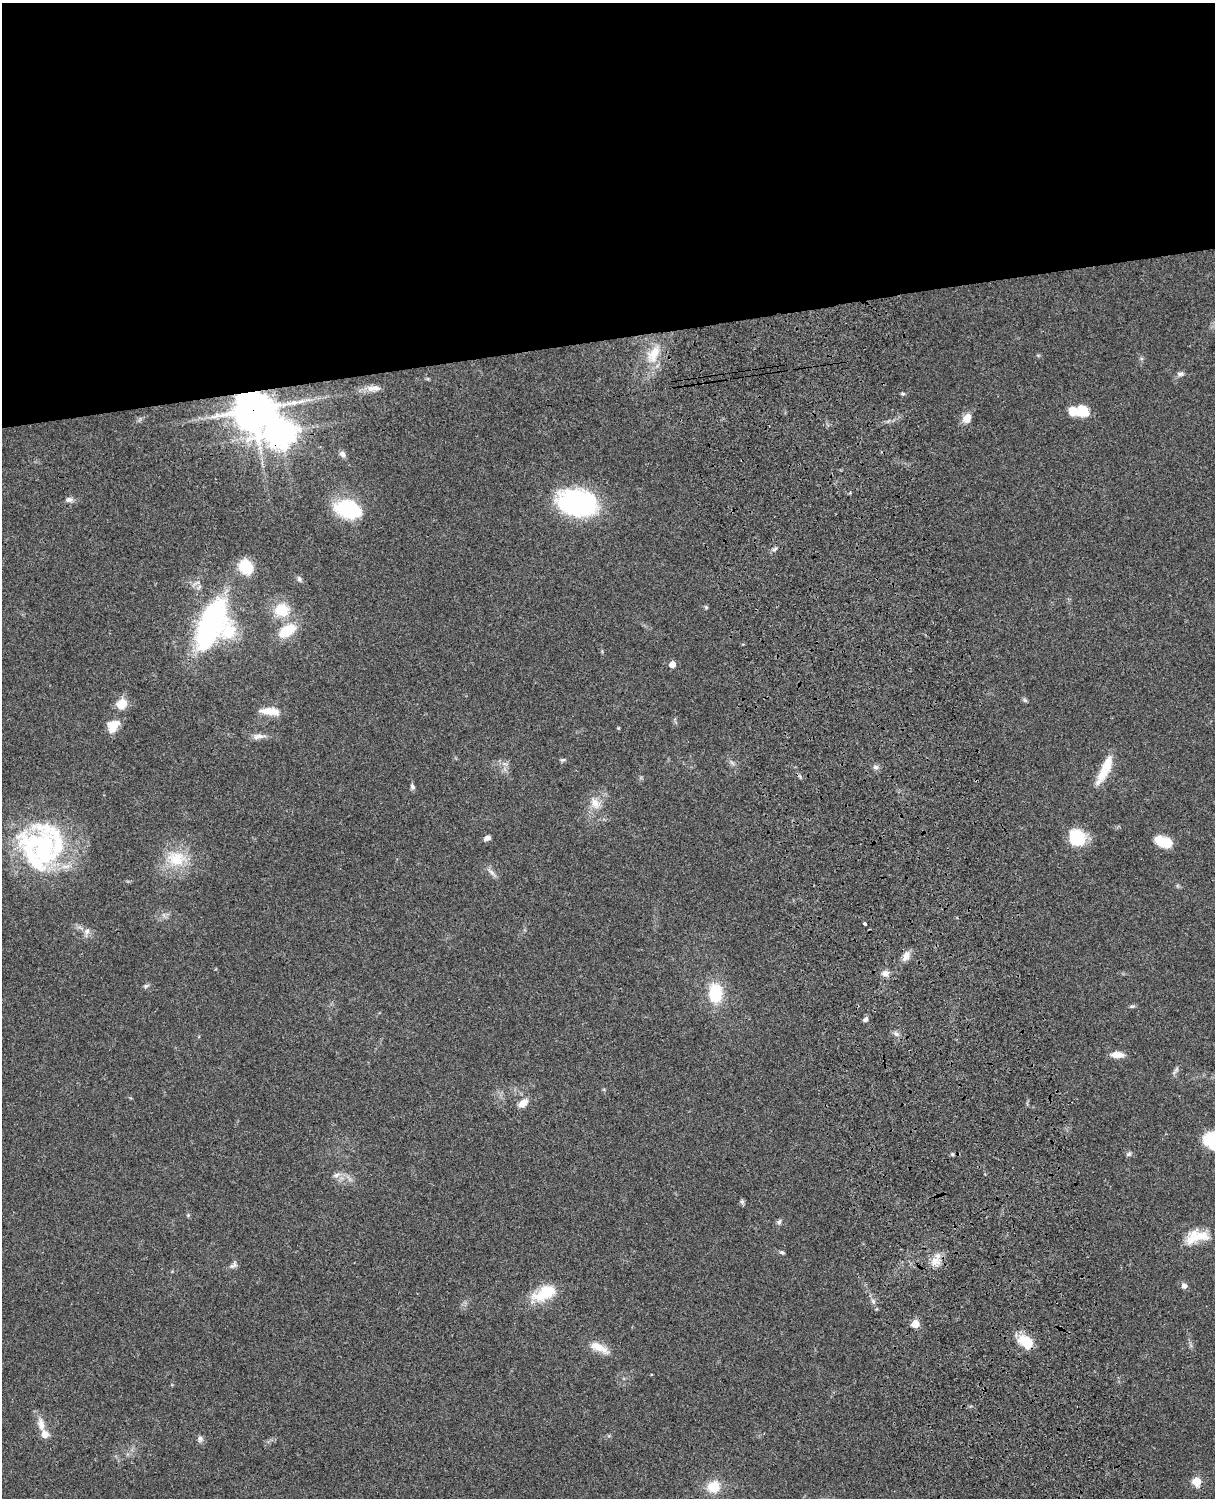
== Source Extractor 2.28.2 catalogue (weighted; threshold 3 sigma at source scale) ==
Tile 2 of 4 x 3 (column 2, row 1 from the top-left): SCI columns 1333-2545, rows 3270-4765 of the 5090 x 4927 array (HDU 1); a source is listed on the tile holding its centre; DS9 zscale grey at full resolution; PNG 1217 x 1500 px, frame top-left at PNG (2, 3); no overlay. Shown black and unused: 23% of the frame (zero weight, under 3 of 4 exposures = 6% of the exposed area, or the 3 px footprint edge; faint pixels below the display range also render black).
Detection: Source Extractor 2.28.2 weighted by HDU 2 'WHT'; one run over the whole footprint, this tile lists its part. Background 0.0756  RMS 0.0057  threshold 0.0257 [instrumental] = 3 sigma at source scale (4.5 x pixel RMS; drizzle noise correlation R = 1.50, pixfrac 1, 0.05/0.05 arcsec/px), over >= 5 px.
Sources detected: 74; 1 inside a brighter object's white glare — not listed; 5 inside a brighter listed object's ellipse — not listed separately; the other 68 listed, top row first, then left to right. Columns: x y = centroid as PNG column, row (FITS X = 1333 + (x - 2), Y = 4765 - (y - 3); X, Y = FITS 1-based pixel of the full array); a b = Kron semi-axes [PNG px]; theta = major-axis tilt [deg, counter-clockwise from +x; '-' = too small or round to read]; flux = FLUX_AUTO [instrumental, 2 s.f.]
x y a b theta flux
654 354 28 15 62 15
1181 374 9 6 7 1.8
374 388 22 8 1 4.9
902 393 6 4 -19 0.82
253 410 13 13 - 1400
1082 411 18 11 -15 13
967 418 10 8 62 6
281 432 10 10 - 650
342 454 8 6 -40 2.5
69 500 9 7 -2 2.1
577 503 39 24 -10 89
347 508 20 13 -17 54
775 549 8 4 28 1.3
246 567 15 13 -57 17
299 579 9 4 -66 1.2
706 607 6 4 -45 0.74
282 610 18 16 15 15
210 624 51 20 67 130
287 631 21 12 33 17
672 664 5 5 - 5.5
1025 700 7 5 -45 0.93
121 704 13 11 53 7.8
269 711 25 9 -5 7.7
113 725 14 10 49 10
259 736 19 7 5 3.6
563 760 7 5 19 0.92
875 767 7 6 - 1.7
1105 769 42 10 64 13
412 787 7 6 - 1.4
595 803 17 11 -52 6.4
1077 837 16 14 -52 26
487 838 8 6 19 2
1164 842 19 10 -17 13
32 851 80 42 -89 73
176 859 29 21 -6 20
491 872 13 6 -40 2.5
865 924 3 3 - 1.6
87 931 9 8 - 2.5
906 956 13 8 59 4
885 973 9 8 - 2.9
146 986 8 5 21 1.2
715 993 17 12 -89 26
1132 1006 8 4 8 0.92
865 1019 8 5 46 1.5
896 1034 7 6 - 1.6
1117 1055 15 7 -2 4.9
523 1103 11 7 40 5.6
1214 1141 22 16 -24 26
952 1154 5 5 - 0.88
1129 1154 8 5 17 1.2
336 1175 12 6 23 2.4
742 1202 7 6 - 1.1
188 1215 5 4 - 0.7
779 1222 7 5 73 1.4
1197 1236 30 14 11 13
782 1252 6 5 - 0.93
935 1261 13 12 - 6
233 1265 13 7 44 1.9
1184 1286 7 6 - 2.3
545 1293 33 17 21 18
873 1301 6 5 - 1.2
915 1324 5 5 - 16
1026 1342 20 13 -37 11
599 1347 27 10 -27 8
41 1425 17 8 -78 6
200 1439 10 7 83 1.7
1196 1481 5 5 - 22
714 1486 13 12 - 12
Overlapping masked pixels (flux is a lower limit): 3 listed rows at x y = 253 410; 281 432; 1026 1342
Isophote crosses this tile's border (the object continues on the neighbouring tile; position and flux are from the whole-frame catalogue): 1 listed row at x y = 1214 1141